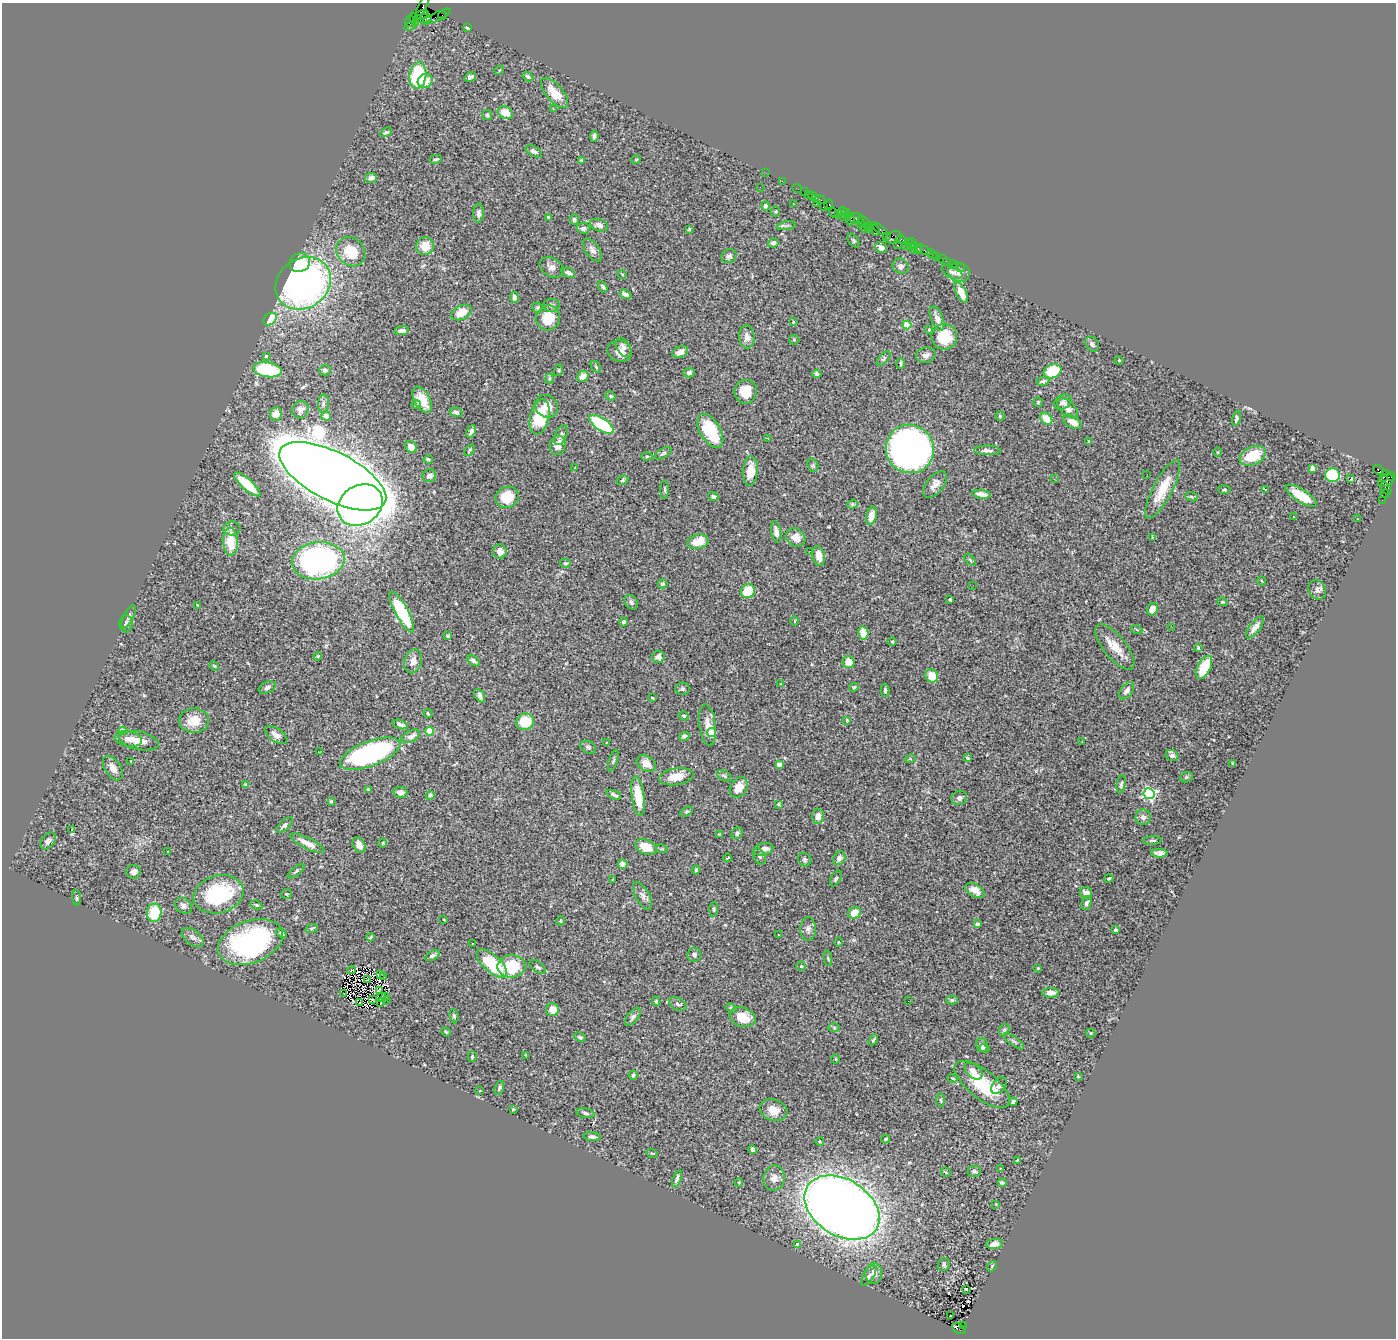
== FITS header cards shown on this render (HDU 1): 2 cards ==
NAXIS1  =                 1394
NAXIS2  =                 1336

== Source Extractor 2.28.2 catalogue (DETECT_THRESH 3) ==
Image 1394 x 1336 px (HDU 1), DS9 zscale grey, 1 PNG px = 1 image px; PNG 1398 x 1340 px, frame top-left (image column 1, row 1336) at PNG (2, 3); each listed source drawn as its Kron ellipse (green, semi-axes under 4 px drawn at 4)
Background 1.08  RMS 0.028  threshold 0.0826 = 3 sigma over >= 5 px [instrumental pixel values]
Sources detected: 428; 3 with non-positive FLUX_AUTO (blend fragments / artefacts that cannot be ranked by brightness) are neither listed nor drawn; the other 425 listed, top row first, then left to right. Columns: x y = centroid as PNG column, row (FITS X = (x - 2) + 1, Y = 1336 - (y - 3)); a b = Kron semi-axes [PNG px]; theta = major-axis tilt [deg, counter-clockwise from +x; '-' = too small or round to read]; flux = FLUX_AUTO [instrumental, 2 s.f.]
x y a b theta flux
422 7 14 3 64 360
422 15 7 4 17 780
443 15 4 2 - 57
436 17 16 3 26 160
423 19 9 4 1 1600
414 20 7 3 -73 160
410 21 6 4 72 170
410 26 6 3 27 140
467 28 4 3 - 3.8
499 70 5 4 - 1.8
418 75 13 8 81 140
470 77 6 4 38 6
528 77 6 4 -33 3.9
425 81 7 7 - 22
554 93 18 8 -50 38
553 109 3 2 - 1.5
505 112 8 6 -34 27
487 115 5 5 - 3
386 132 6 4 28 2.6
594 136 5 3 - 5
534 151 9 5 -28 7.5
436 159 6 3 13 2.8
581 160 4 4 - 2.7
636 160 5 3 - 1.5
766 173 2 2 - 23
371 178 6 5 - 7.9
782 181 2 2 - 24
760 187 3 2 - 2
797 189 5 2 - 60
805 192 3 2 - 92
808 194 3 3 - 120
813 196 4 2 - 56
816 199 4 2 - 61
820 200 5 3 - 69
816 203 3 3 - 81
793 204 3 2 - 1.5
829 205 5 4 - 100
765 206 4 4 - 2.9
824 207 3 3 - 130
775 211 5 4 - 2.3
843 211 4 3 - 110
833 212 5 2 - 120
479 213 9 5 87 6.7
838 213 4 2 - 26
846 213 5 4 - 120
845 217 6 3 2 160
549 218 4 3 - 2.3
856 218 7 5 -3 300
850 219 6 4 -88 200
574 220 5 5 - 4
864 221 6 3 -35 230
860 224 3 2 - 50
599 225 9 6 -20 11
786 226 10 4 10 4
583 228 6 5 - 6.2
864 228 4 4 - 190
869 228 5 4 - 110
689 229 4 3 - 1.8
879 229 10 3 -35 210
875 230 6 4 -67 140
886 236 2 2 - 56
894 237 8 5 23 270
901 240 5 3 - 150
853 241 7 4 -54 2.8
773 243 5 4 - 8.1
908 243 2 2 - 69
911 244 6 3 69 66
897 245 3 2 - 180
905 245 3 2 - 59
425 246 9 8 - 28
915 246 3 2 - 47
881 248 6 5 - 10
918 249 4 2 - 120
592 250 13 7 -53 9.2
914 250 2 2 - 450
923 250 9 3 -25 120
351 252 16 13 -46 52
932 254 5 2 - 49
729 256 8 6 34 5.2
937 257 2 2 - 14
942 259 2 2 - 26
946 261 2 2 - 10
300 263 10 9 - 32
953 264 5 3 - 40
901 266 8 7 - 7.1
551 267 12 9 -31 10
960 268 5 2 - 18
952 272 11 5 -23 7
959 272 11 9 -19 13
568 273 7 4 -25 5.3
622 274 4 3 - 1.5
303 283 29 24 37 750
603 287 6 4 -58 3.7
961 292 11 5 -65 28
626 294 6 4 -32 8.6
514 297 5 4 - 8.8
552 305 8 6 1 6.1
538 308 6 5 - 3.3
461 312 11 7 26 30
548 318 12 12 - 41
937 318 13 6 -67 12
270 319 7 5 42 86
793 322 4 4 - 2.2
907 325 4 4 - 73
929 330 4 3 - 1.7
402 331 7 4 6 6.9
747 337 12 7 -85 11
944 337 13 12 - 56
794 340 5 5 - 2.1
1092 344 8 6 -54 6.6
624 348 10 6 -58 9.8
620 351 12 10 -17 18
680 352 8 5 23 11
926 355 10 7 14 9.3
266 356 4 3 - 2.1
884 359 9 4 49 3.7
1119 360 4 3 - 1.3
901 363 5 2 - 2.3
596 367 6 3 -55 2.5
267 370 15 7 -8 150
325 370 6 5 - 5.2
559 370 6 4 72 2
1053 371 9 6 24 83
689 373 5 4 - 5.1
817 374 4 3 - 3.4
583 376 6 5 - 18
550 379 5 4 - 2.7
1043 381 6 4 12 4
746 392 12 11 - 37
611 396 5 4 - 2.6
422 400 14 7 -61 31
1038 402 5 5 - 2.4
1063 402 9 7 29 6.8
323 403 9 5 84 4.6
416 405 5 4 - 4.4
547 406 12 10 -46 21
1068 408 12 7 -45 13
300 410 9 7 61 12
456 412 6 4 -14 5.2
276 414 7 6 - 17
326 416 5 4 - 9.6
1000 416 5 4 - 2.3
540 417 18 9 77 99
1237 418 7 4 76 5.5
1046 419 7 5 -46 32
1072 422 10 5 -32 18
602 424 14 6 -33 140
471 431 7 4 64 6.7
710 431 19 10 -60 83
561 435 10 5 67 6.1
767 438 3 3 - 6
1089 441 3 2 - 1.4
558 445 10 8 75 18
411 447 6 5 - 9.6
910 449 24 24 - 1300
470 450 6 3 57 2.3
987 450 13 5 -1 6.4
1217 452 4 3 - 1.5
663 453 9 4 30 3.7
647 456 5 3 - 2.2
1253 456 14 9 24 56
428 459 5 3 - 3.3
813 465 7 5 -71 3.5
574 467 3 2 - 1.2
1313 468 4 4 - 20
1378 470 6 3 -38 170
750 471 14 7 87 26
1385 473 3 2 - 41
1147 474 2 2 - 2.3
1332 475 7 7 - 110
333 476 59 24 -27 10000
429 476 7 6 - 8.5
1391 476 4 3 - 100
1384 477 3 3 - 310
1054 479 3 2 - 4.4
1351 479 4 3 - 9.5
622 480 6 4 29 2.8
1386 481 8 5 25 1000
247 484 17 5 -41 64
935 484 16 8 51 15
665 489 9 3 -90 3
1163 489 33 9 62 48
1265 489 3 2 - 1.9
1386 489 7 4 -57 110
1224 490 6 3 -7 1.8
981 494 9 4 -9 13
1385 494 4 2 - 57
1301 496 18 6 -32 35
507 497 12 10 24 48
713 497 5 4 - 4.4
1191 497 6 4 -19 2.4
1382 500 2 2 - 18
852 504 5 4 - 2.6
360 505 24 19 32 1200
871 516 9 5 76 15
1294 517 3 3 - 2.6
1357 519 2 2 - 1.8
232 529 8 7 - 5.7
776 532 11 5 -78 12
796 537 10 8 -38 18
1153 538 4 4 - 2.6
230 542 14 7 -87 44
698 542 10 7 15 33
500 551 7 7 - 11
809 552 3 2 - 1.3
819 556 10 6 -79 19
970 560 7 4 -46 2.5
318 561 26 18 7 520
565 563 5 4 - 2.5
1262 581 4 3 - 1.5
662 584 5 4 - 3.3
973 585 2 2 - 3.2
1317 590 10 8 -54 7.9
748 591 7 6 - 56
950 600 3 3 - 5.1
631 602 8 6 -48 5
1223 602 5 3 - 1.7
198 605 3 2 - 1.8
1152 609 6 5 - 18
402 612 23 6 -61 130
129 617 13 5 64 5.5
795 621 5 3 - 1.5
624 622 4 4 - 3.8
126 624 8 6 -89 5
1172 627 3 2 - 2.4
1255 627 13 5 53 12
1137 630 5 3 - 2.1
863 633 6 5 - 35
448 636 4 3 - 3.7
892 641 5 3 - 1.7
1115 647 27 11 -51 30
1198 648 4 3 - 2
318 656 4 4 - 2.1
659 657 6 6 - 10
413 661 12 8 75 13
474 661 7 4 -35 6.2
849 662 6 6 - 21
214 666 5 4 - 2
1204 667 12 6 64 55
932 676 7 6 - 35
780 684 3 2 - 1.3
267 687 9 5 21 4.5
854 687 5 4 - 3.1
682 689 7 6 - 4.2
885 690 6 4 88 3.8
1127 691 10 6 55 10
480 696 7 4 -63 6.9
652 698 3 2 - 1.9
428 713 5 3 - 2
684 716 5 4 - 2.2
194 720 15 12 5 32
847 720 3 3 - 2.5
525 722 9 8 - 58
400 724 8 4 -16 7.1
708 725 21 8 -82 20
123 731 4 4 - 30
429 731 4 4 - 60
712 733 4 4 - 52
276 735 13 6 -34 11
411 736 10 5 28 11
684 736 5 4 - 4.9
128 739 14 7 -11 13
139 741 20 9 -13 24
1081 742 3 2 - 4.3
607 743 4 2 - 1.2
588 747 8 6 -27 4.1
320 752 2 2 - 1.5
370 754 32 12 21 370
1172 755 6 5 - 5.1
967 758 3 2 - 2.4
910 759 5 3 - 2.1
613 760 11 3 73 3.2
131 761 2 2 - 1.1
646 763 10 7 -31 19
1233 763 3 2 - 2.7
779 765 4 4 - 19
113 768 14 7 -58 12
724 776 8 4 -30 3.6
676 777 17 8 9 24
1186 777 7 5 21 2.6
1121 784 9 4 78 4.3
245 785 4 3 - 2.7
739 787 11 8 57 24
368 790 4 3 - 2.8
400 792 7 5 -8 8.8
1149 794 5 5 - 310
430 795 4 4 - 5.1
614 795 8 3 -22 5.2
638 796 20 6 -82 48
959 798 8 7 - 7.3
331 802 3 2 - 2.2
779 804 3 3 - 2.4
686 812 7 4 31 2.5
818 816 7 6 - 15
1143 817 7 7 - 7
284 825 10 5 41 5.3
71 830 3 2 - 24
737 833 6 5 - 5
719 835 4 2 - 1.7
1152 840 9 3 3 3
48 841 9 6 52 8.2
307 843 19 5 -26 20
383 843 4 4 - 1.6
359 845 8 6 -58 13
646 847 11 7 -23 37
662 849 6 4 -16 2
764 849 10 6 13 13
168 851 3 2 - 2.3
1160 853 8 4 -4 7.5
759 856 8 5 -60 4.3
728 858 4 2 - 2.6
839 858 7 6 - 10
805 860 7 6 - 4.4
623 864 5 4 - 7.6
696 870 4 4 - 2.5
296 871 10 3 37 2.8
133 872 7 7 - 8.8
836 878 9 5 59 4.3
1109 878 5 4 - 2.2
613 880 3 2 - 1.4
975 890 10 6 -30 15
1086 893 6 5 - 11
218 894 25 19 15 150
286 894 5 4 - 2.2
642 896 15 6 -62 9.1
77 898 7 4 -85 3.4
1086 903 7 5 70 5.9
257 905 6 4 -26 2.8
183 906 9 7 -40 7.9
714 909 7 4 87 3
154 913 9 7 84 68
855 913 7 5 25 23
444 920 3 2 - 1.5
560 921 5 3 - 1.8
977 924 3 3 - 7.2
312 928 6 4 19 2.6
808 929 11 7 -90 7.7
1115 930 3 3 - 5.7
281 933 6 3 -29 4.4
779 935 3 2 - 3.2
193 937 12 7 -37 8.7
370 937 4 3 - 2.6
250 942 34 21 20 350
838 942 4 3 - 1.7
473 944 3 2 - 1.1
694 955 7 6 - 5.2
433 956 8 4 27 6
828 958 8 3 -84 2.3
492 963 19 8 -42 110
512 966 14 11 1 71
801 966 5 5 - 2.4
538 967 9 5 -36 4
1038 968 4 3 - 1.5
351 970 4 2 - 1.5
380 974 3 2 - 3.7
384 976 3 2 - 1.3
368 980 3 2 - 2
379 990 3 2 - 1
344 993 2 2 - 2.8
1051 993 8 5 0 15
381 997 5 2 - 0.18
385 997 3 2 - 1.6
373 1000 3 2 - 1.7
386 1000 3 2 - 5.6
952 1000 6 4 0 3.1
656 1001 5 3 - 2.3
908 1001 2 2 - 3.7
360 1003 4 2 - 1.7
381 1003 2 2 - 1.1
678 1004 9 6 -28 5.8
731 1008 5 3 - 2.8
552 1010 6 6 - 21
454 1016 7 4 -81 4.3
633 1017 11 5 51 5.3
742 1017 13 9 -18 33
834 1027 6 4 -2 2.2
1004 1030 6 5 - 3.4
446 1032 5 4 - 2.3
1091 1033 5 4 - 2.2
580 1037 6 4 -28 3.4
873 1040 6 2 57 2.7
1014 1041 12 3 -35 4.4
982 1045 7 6 - 4.8
985 1048 5 3 - 4.1
526 1055 3 2 - 1.6
472 1057 5 4 - 2.2
836 1059 5 3 - 1.8
973 1071 10 6 -40 12
633 1075 4 3 - 3.4
1078 1076 3 3 - 1.6
953 1078 5 4 - 2
982 1084 33 14 -38 91
999 1086 9 6 48 5.7
499 1088 7 4 70 4.2
480 1091 3 3 - 11
941 1100 7 3 -89 2.3
1013 1102 4 3 - 4.4
513 1109 4 3 - 2.1
774 1110 14 10 -20 23
586 1113 9 4 -11 4.4
592 1137 8 4 -7 5.5
886 1139 4 3 - 2.6
820 1142 4 3 - 1.6
753 1149 4 3 - 6.4
652 1153 6 3 -18 1.6
1018 1160 3 3 - 3.4
1000 1169 3 3 - 1.7
974 1171 6 5 - 4
946 1172 5 3 - 2
774 1178 12 10 81 14
677 1179 9 4 70 6.6
739 1182 4 3 - 1.6
1002 1183 4 3 - 4.2
996 1204 3 3 - 1.5
842 1208 41 28 -32 2800
994 1244 8 5 6 12
797 1245 4 3 - 9.7
944 1265 7 5 57 4.1
992 1266 6 4 48 2.6
874 1273 10 8 90 11
869 1276 11 5 58 5.8
966 1289 3 3 - 2
950 1316 3 2 - 5
963 1325 2 2 - 63
959 1329 7 5 -32 800
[3 non-positive-flux detections neither listed nor drawn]